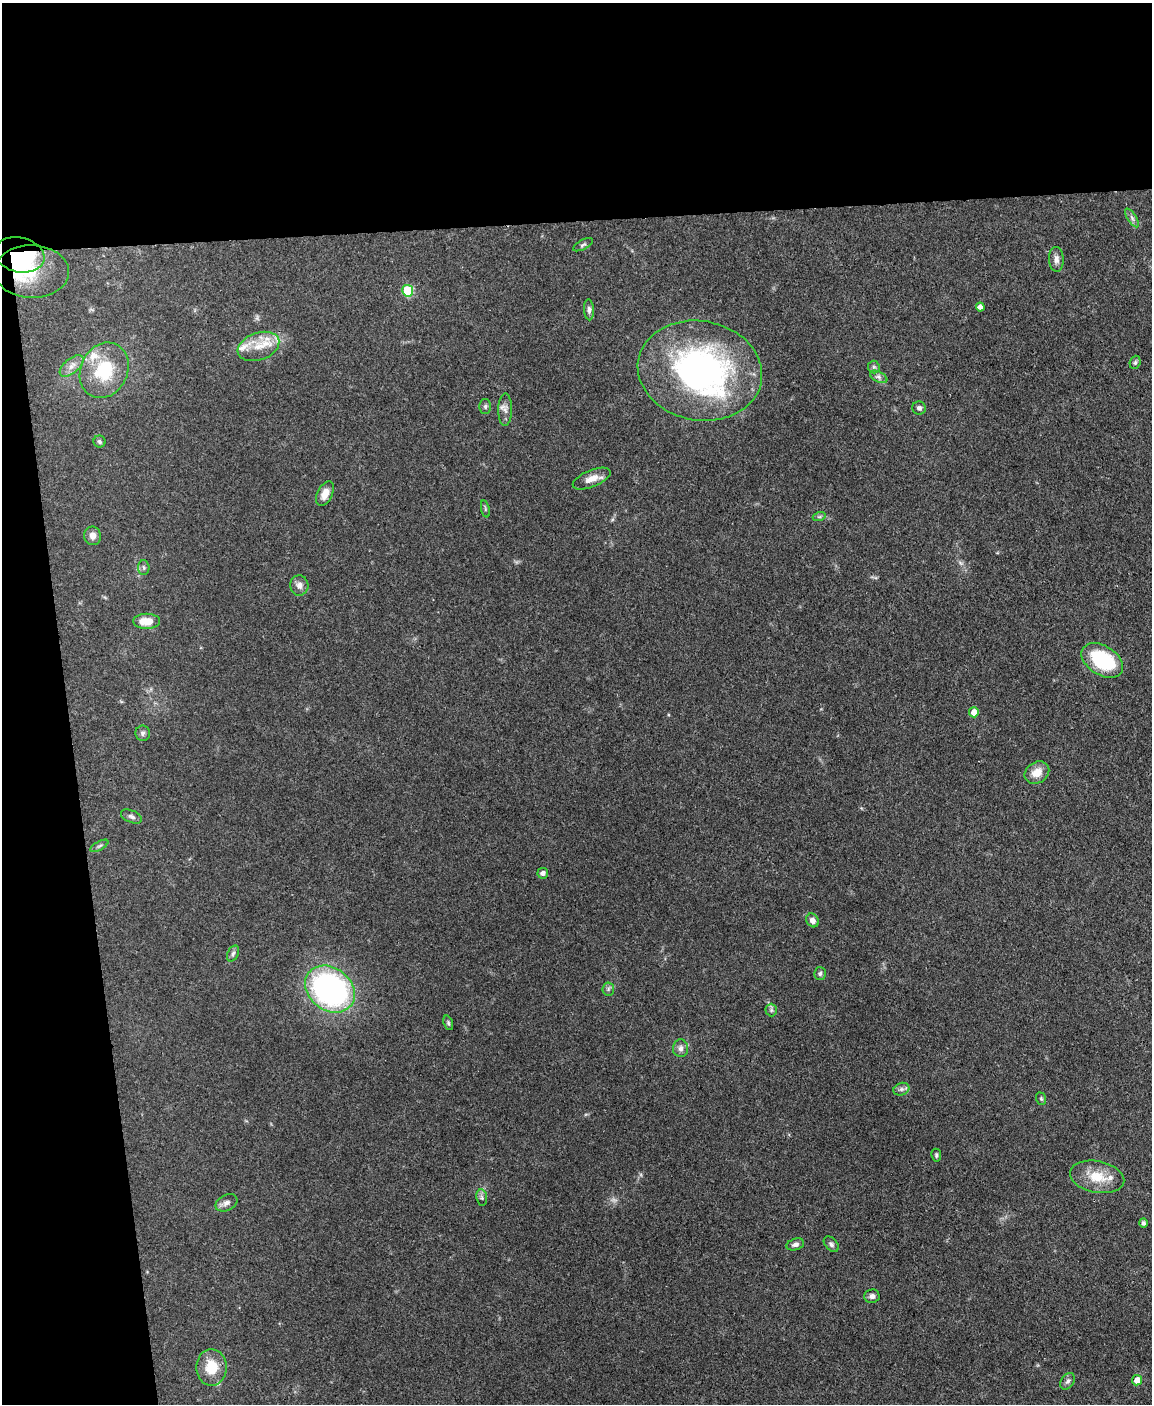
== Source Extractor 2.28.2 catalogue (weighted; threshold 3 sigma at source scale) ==
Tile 1 of 4 x 3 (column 1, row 1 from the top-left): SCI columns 1-1150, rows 3042-4443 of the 4599 x 4572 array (HDU 1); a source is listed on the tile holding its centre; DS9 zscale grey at full resolution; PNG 1154 x 1406 px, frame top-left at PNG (2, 3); each listed source drawn as its Kron ellipse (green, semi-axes under 4 px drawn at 4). Shown black and unused: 21% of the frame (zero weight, under 3 of 4 exposures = <1% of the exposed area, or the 3 px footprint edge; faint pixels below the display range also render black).
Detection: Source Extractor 2.28.2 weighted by HDU 2 'WHT'; one run over the whole footprint, this tile lists its part. Background 0.142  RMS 0.0052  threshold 0.0234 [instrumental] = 3 sigma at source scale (4.5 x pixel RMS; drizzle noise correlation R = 1.50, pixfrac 1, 0.05/0.05 arcsec/px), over >= 5 px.
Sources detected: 61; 1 too faint to see at this stretch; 1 inside a brighter object's white glare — neither listed nor drawn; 4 inside a brighter listed object's ellipse — not listed separately; the other 55 listed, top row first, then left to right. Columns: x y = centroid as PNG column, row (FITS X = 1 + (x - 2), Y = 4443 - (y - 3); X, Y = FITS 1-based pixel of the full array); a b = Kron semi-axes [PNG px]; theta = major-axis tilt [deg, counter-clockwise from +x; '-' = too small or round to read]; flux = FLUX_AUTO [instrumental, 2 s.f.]
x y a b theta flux
1132 218 11 4 -58 1.5
583 245 11 5 27 1.2
20 255 25 17 -12 42
1056 259 12 7 -88 2.7
32 272 37 26 -2 28
408 291 6 5 - 29
980 307 4 4 - 2.4
589 310 10 5 -86 1.7
258 346 21 13 19 10
1135 362 7 5 70 1.1
71 366 14 7 40 3.6
874 367 6 6 - 1.1
104 370 29 23 64 27
700 371 62 49 -10 150
879 377 9 5 -27 1.6
485 406 7 6 - 1
919 408 7 6 - 1.6
505 410 16 7 89 2.9
99 442 6 6 - 1.1
592 479 20 8 22 5.4
325 494 13 7 64 4.7
485 509 8 3 -78 0.71
819 517 7 4 18 0.91
93 536 9 8 - 3
144 568 7 5 -88 1.1
299 585 10 9 - 2.8
147 621 13 7 0 7.6
1102 660 23 14 -32 37
974 712 5 5 - 5.1
143 733 7 7 - 1.4
1037 773 13 10 33 6.5
131 816 11 6 -23 1.6
99 846 10 3 29 0.99
543 873 5 5 - 2
812 920 7 6 - 2.5
233 953 8 5 63 1.4
820 974 6 6 - 1.1
330 989 27 21 -37 130
608 989 6 6 - 1.2
771 1010 6 6 - 1.1
448 1023 7 4 -70 0.9
681 1048 9 7 89 2.3
901 1089 8 6 20 1.7
1041 1099 6 5 - 0.73
936 1155 6 5 - 0.93
1097 1177 27 15 -11 13
482 1198 8 5 -82 1.3
226 1203 11 7 28 2.3
1143 1223 4 4 - 1.5
795 1244 9 5 17 1.8
831 1244 9 6 -47 1.4
872 1296 8 7 - 2
212 1367 18 15 -89 13
1137 1380 5 5 - 5.2
1068 1381 9 6 56 1.5
Overlapping masked pixels (flux is a lower limit): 1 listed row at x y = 20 255